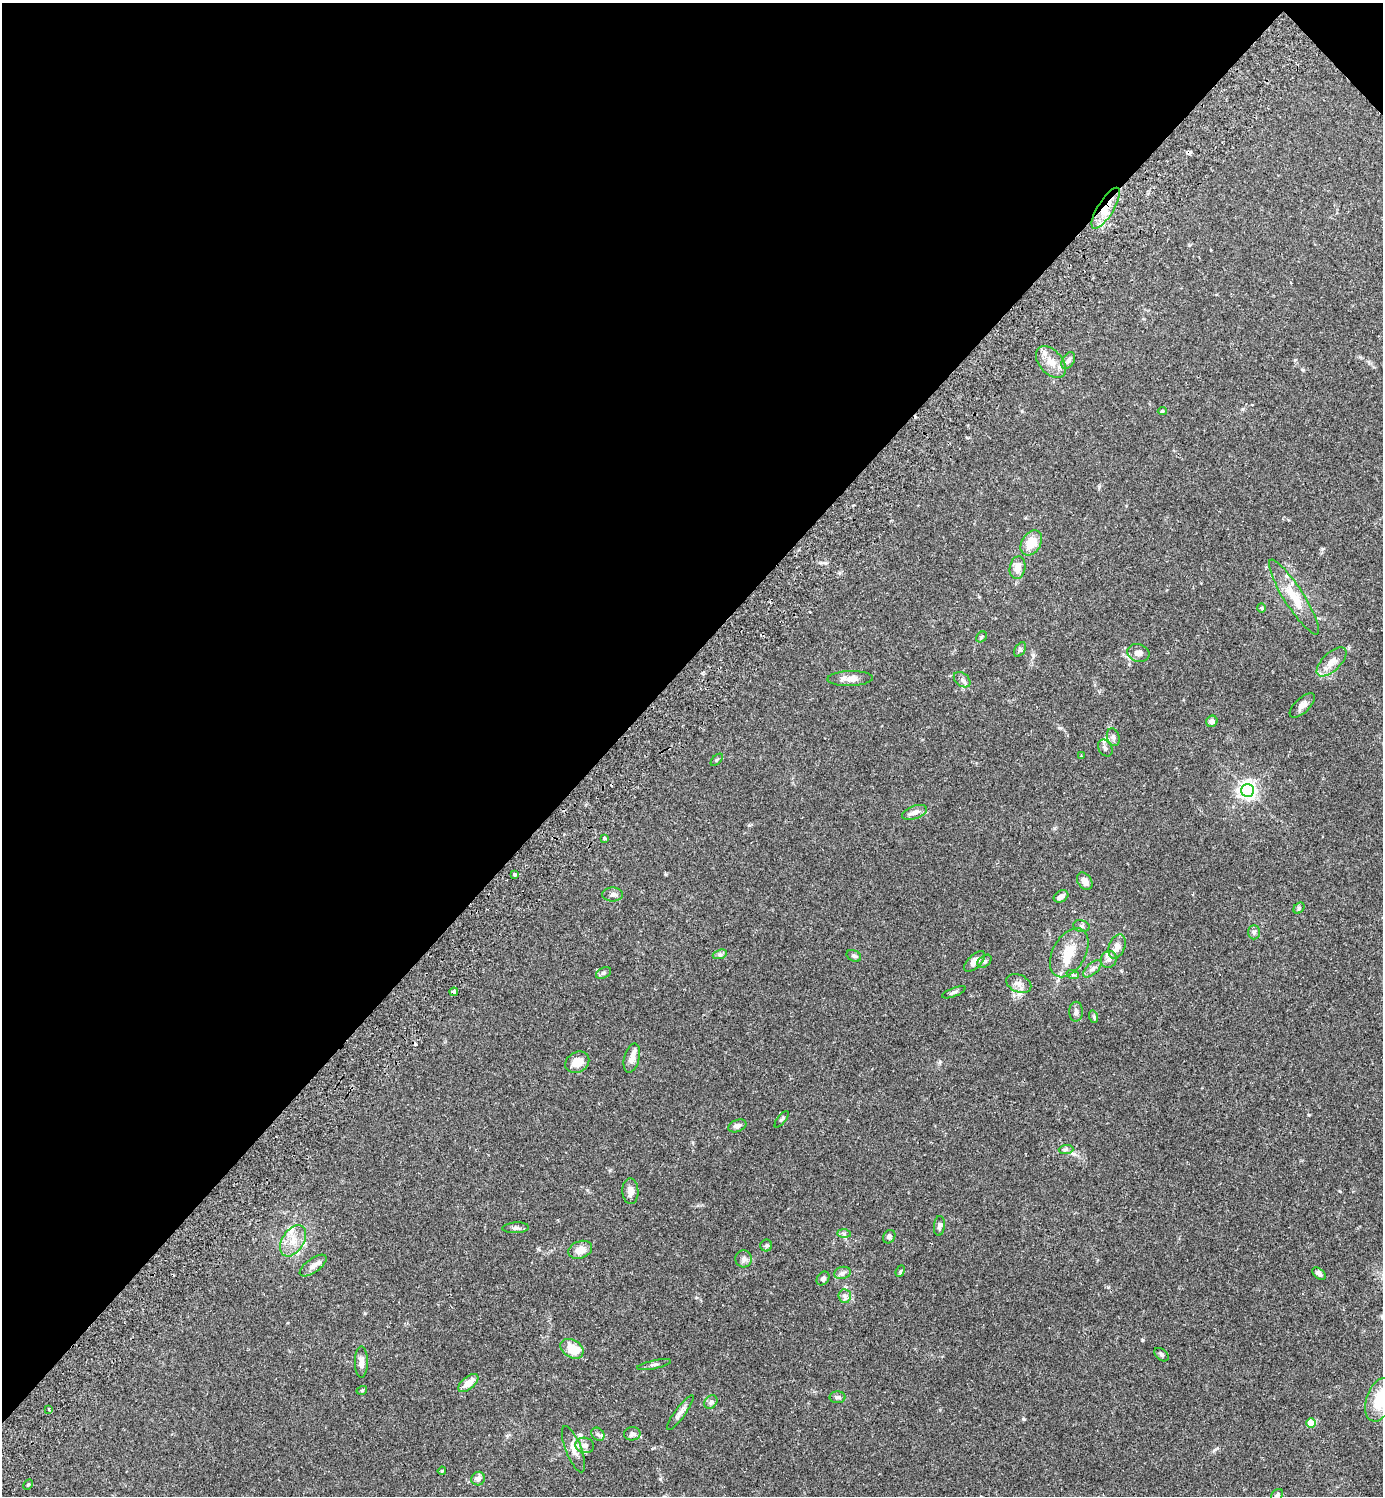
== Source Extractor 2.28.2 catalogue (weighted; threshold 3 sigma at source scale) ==
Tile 2 of 4 x 4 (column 2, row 1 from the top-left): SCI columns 1725-3105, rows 4529-6022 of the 6070 x 6069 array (HDU 1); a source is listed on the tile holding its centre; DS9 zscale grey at full resolution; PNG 1385 x 1498 px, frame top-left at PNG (2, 3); each listed source drawn as its Kron ellipse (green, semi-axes under 4 px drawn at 4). Shown black and unused: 44% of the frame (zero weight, under 2 of 3 exposures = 3% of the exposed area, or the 3 px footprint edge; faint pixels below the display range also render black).
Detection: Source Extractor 2.28.2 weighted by HDU 2 'WHT'; one run over the whole footprint, this tile lists its part. Background 0.091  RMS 0.0057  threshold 0.0255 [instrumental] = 3 sigma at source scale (4.5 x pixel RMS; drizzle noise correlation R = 1.50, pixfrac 1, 0.05/0.05 arcsec/px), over >= 5 px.
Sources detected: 92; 4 cosmic-ray / hot-pixel residue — neither listed nor drawn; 3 inside a brighter listed object's ellipse — not listed separately; the other 85 listed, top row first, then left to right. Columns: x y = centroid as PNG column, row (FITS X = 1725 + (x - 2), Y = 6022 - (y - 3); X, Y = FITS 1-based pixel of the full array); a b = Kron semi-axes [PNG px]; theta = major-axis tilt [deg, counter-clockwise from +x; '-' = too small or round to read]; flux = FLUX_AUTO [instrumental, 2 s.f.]
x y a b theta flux
1106 208 23 8 59 11
1068 360 9 6 59 2
1051 362 18 11 -48 7.1
1162 411 4 4 - 0.71
1031 543 13 9 58 10
1017 568 11 7 79 5
1294 597 44 10 -58 14
1261 608 4 4 - 0.57
981 637 6 5 - 0.76
1020 650 8 5 58 0.99
1138 653 11 8 -16 3.1
1332 662 19 9 44 5.6
850 679 23 7 2 4.6
962 680 9 6 -38 1.8
1302 705 16 7 43 3
1212 721 6 5 - 2.3
1113 737 9 6 -71 1.5
1105 748 9 6 -58 1.6
1081 756 3 2 - 0.56
717 760 7 3 45 0.6
1248 790 6 6 - 220
914 812 13 6 20 3.6
605 838 4 3 - 4.6
514 874 3 3 - 3.2
1085 881 9 7 -56 3.6
613 895 10 7 0 1.9
1061 896 8 5 30 3
1299 908 6 4 47 0.92
1081 926 8 6 -13 1.3
1254 932 7 6 - 1.4
1117 947 12 8 69 4.3
1069 953 26 16 61 12
720 954 7 4 19 1.2
854 956 7 5 -24 1.3
1109 959 8 8 - 2.3
975 961 13 6 45 4.7
984 961 8 5 40 1.2
1092 969 11 5 42 2
603 973 8 5 28 1.1
1073 975 6 4 -19 0.75
1019 984 13 8 -24 3.3
454 992 4 3 - 4.6
954 992 12 4 21 1.2
1076 1012 10 7 89 2
1094 1017 6 4 -72 0.79
632 1058 15 7 75 4.1
577 1062 13 10 31 6.9
782 1119 10 4 51 0.85
737 1126 9 6 22 2.3
1066 1149 7 4 2 1.1
630 1191 13 8 -89 3.6
939 1226 10 5 84 1.6
516 1228 13 5 3 1.5
844 1234 7 4 0 0.95
889 1237 7 5 58 1.1
293 1241 17 11 58 7
766 1245 6 6 - 1.3
580 1250 12 8 20 5.6
744 1259 8 8 - 2.1
313 1266 16 7 36 2.9
900 1271 6 4 69 0.72
843 1273 9 6 13 1.7
1319 1274 8 5 -41 1.8
823 1278 7 5 53 1.6
845 1296 7 6 - 1.7
572 1349 12 9 -32 11
1161 1355 8 5 -39 1.2
361 1362 15 6 90 3.9
654 1365 17 2 12 1.1
468 1383 12 6 39 5.9
362 1390 5 3 - 0.58
837 1397 8 5 0 1.3
1380 1400 22 13 70 18
711 1402 7 6 - 1.4
49 1409 3 2 - 0.55
680 1413 21 5 54 3
1311 1423 4 4 - 14
598 1434 7 6 - 1.3
632 1434 8 6 3 1.6
585 1445 9 7 -11 2.5
574 1449 24 8 -69 4.7
442 1471 4 3 - 0.48
478 1479 7 6 - 2.9
28 1484 5 4 - 0.68
1277 1495 7 5 45 1.2
Overlapping masked pixels (flux is a lower limit): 2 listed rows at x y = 1106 208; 454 992
Isophote crosses this tile's border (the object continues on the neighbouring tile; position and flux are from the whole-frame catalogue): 2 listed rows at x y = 1380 1400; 1277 1495
Unlisted compact peaks at least as high as the median listed source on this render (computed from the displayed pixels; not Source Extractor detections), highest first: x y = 1142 1340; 1023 1419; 1060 728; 1322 549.